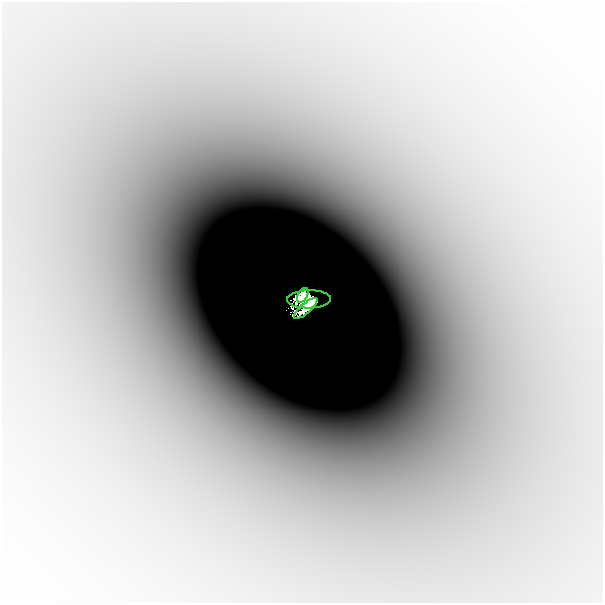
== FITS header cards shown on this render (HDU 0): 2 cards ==
NAXIS1  =                  601
NAXIS2  =                  601

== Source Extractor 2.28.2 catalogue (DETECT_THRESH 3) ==
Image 601 x 601 px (HDU 0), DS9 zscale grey, 1 PNG px = 1 image px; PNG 605 x 605 px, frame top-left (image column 1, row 601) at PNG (2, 2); each listed source drawn as its Kron ellipse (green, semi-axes under 4 px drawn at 4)
Background -4.59e-05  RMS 8.5e-06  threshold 2.55e-05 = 3 sigma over >= 5 px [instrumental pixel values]
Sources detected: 4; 1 with non-positive FLUX_AUTO (blend fragments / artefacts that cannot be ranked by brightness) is neither listed nor drawn; the other 3 listed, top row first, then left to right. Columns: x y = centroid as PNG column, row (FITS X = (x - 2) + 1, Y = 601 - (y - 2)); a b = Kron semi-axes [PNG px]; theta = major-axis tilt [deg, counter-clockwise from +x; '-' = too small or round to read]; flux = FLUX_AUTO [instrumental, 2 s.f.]
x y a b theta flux
303 295 8 4 60 0.54
309 299 22 9 1 1.6
306 308 15 5 41 0.63
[1 non-positive-flux detection neither listed nor drawn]